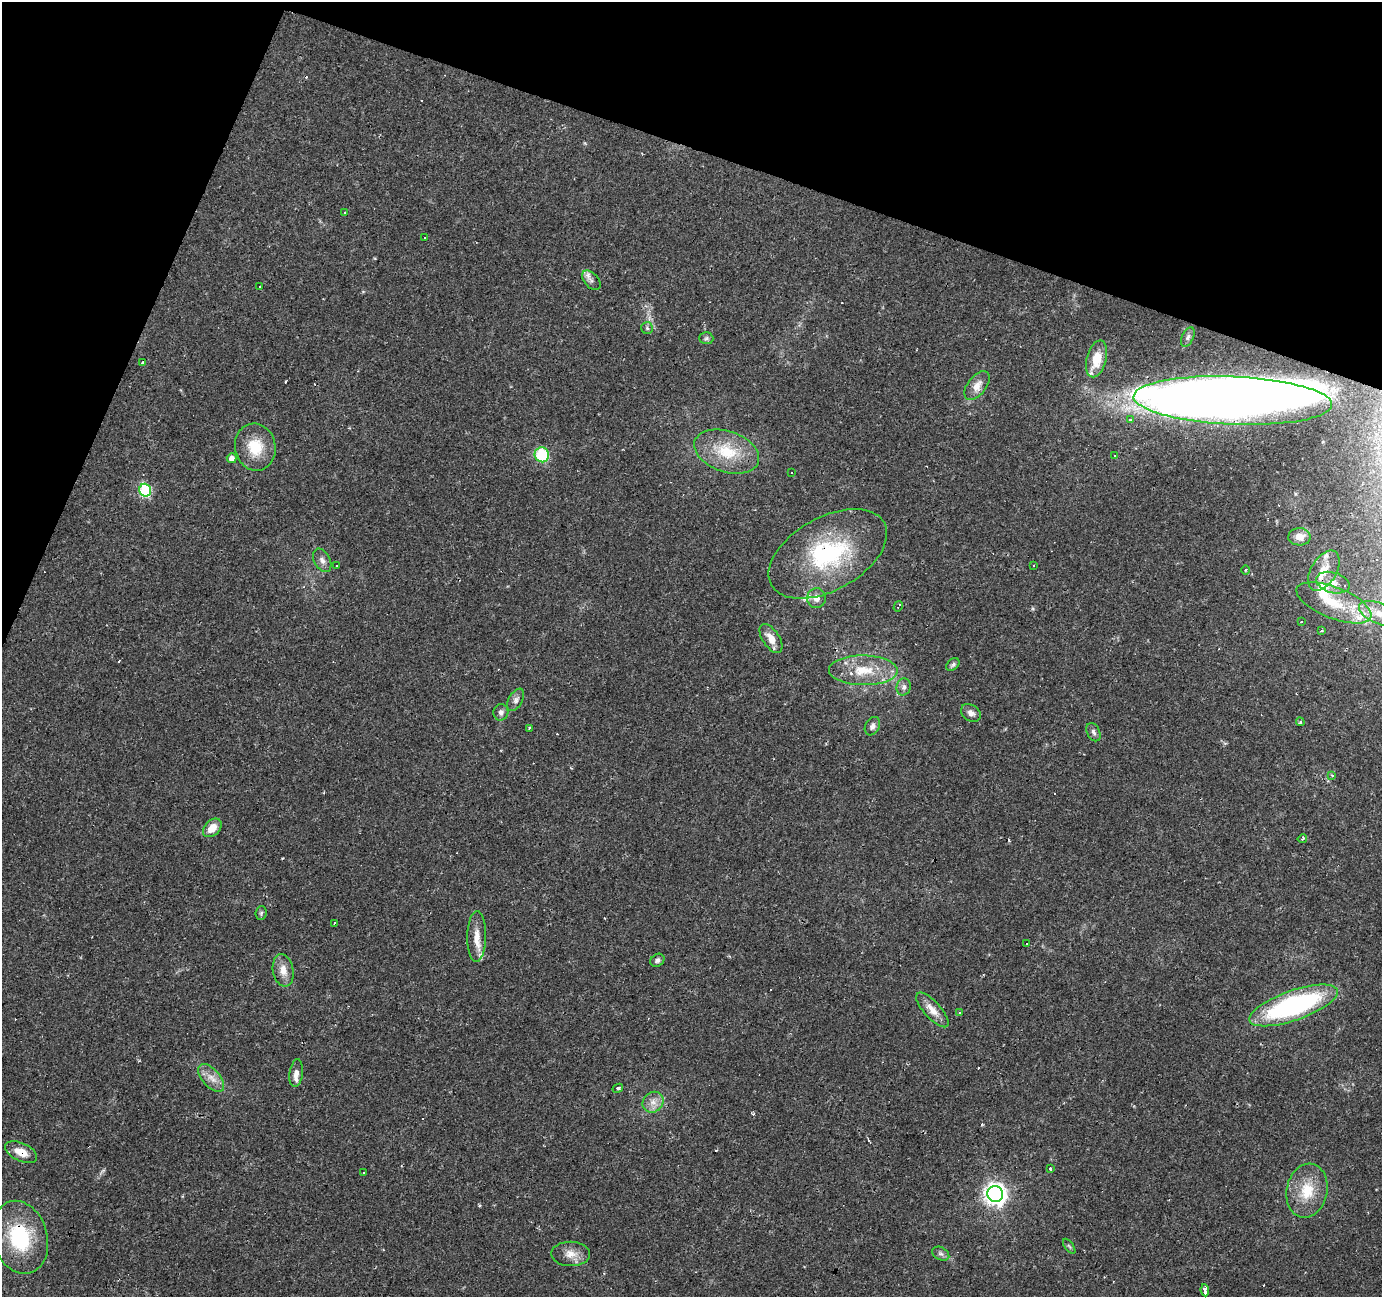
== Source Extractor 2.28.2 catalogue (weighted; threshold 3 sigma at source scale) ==
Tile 2 of 4 x 4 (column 2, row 1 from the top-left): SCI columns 1381-2760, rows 4093-5387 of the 5523 x 5658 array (HDU 1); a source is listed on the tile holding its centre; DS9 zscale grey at full resolution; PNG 1384 x 1299 px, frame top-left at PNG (2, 2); each listed source drawn as its Kron ellipse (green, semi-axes under 4 px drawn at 4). Shown black and unused: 17% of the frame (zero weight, under 2 of 3 exposures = <1% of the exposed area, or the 3 px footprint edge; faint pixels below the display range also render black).
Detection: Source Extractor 2.28.2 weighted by HDU 2 'WHT'; one run over the whole footprint, this tile lists its part. Background 0.0346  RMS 0.0034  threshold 0.0152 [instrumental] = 3 sigma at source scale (4.5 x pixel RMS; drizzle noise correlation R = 1.50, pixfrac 1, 0.0396/0.0396 arcsec/px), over >= 5 px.
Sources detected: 106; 5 inside a brighter object's white glare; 24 cosmic-ray / hot-pixel residue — neither listed nor drawn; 7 inside a brighter listed object's ellipse — not listed separately; the other 70 listed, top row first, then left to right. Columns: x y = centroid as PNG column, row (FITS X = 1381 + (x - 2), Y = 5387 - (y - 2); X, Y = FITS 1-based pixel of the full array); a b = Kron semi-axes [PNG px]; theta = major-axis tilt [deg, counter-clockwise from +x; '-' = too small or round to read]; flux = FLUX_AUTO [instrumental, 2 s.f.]
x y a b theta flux
345 213 3 3 - 0.37
425 238 3 2 - 0.4
591 280 11 7 -49 1.6
260 287 3 3 - 2
647 328 6 5 - 0.7
1188 337 10 5 65 1
706 338 7 6 - 0.66
1097 359 19 10 75 8
143 363 3 3 - 1.3
977 386 17 9 52 3.3
1233 400 99 24 -2 310
1130 419 3 3 - 2.5
255 447 24 20 -78 10
727 452 33 20 -19 14
542 455 7 7 - 17
1115 455 3 3 - 1.9
232 458 5 5 - 2.1
792 473 3 3 - 1
145 490 6 5 - 31
1299 537 11 8 -2 3.2
828 554 64 36 29 41
322 560 13 8 -61 1.9
1034 565 3 2 - 0.71
336 566 3 3 - 5.7
1246 570 5 3 - 0.32
1324 571 22 12 59 5.9
1333 583 17 10 -16 3.8
816 598 10 9 - 2.5
1334 603 40 15 -21 13
898 606 5 3 - 0.96
1380 614 22 10 -22 6.5
1301 622 3 3 - 0.59
1322 631 4 3 - 0.42
771 639 16 8 -57 3.8
953 664 7 5 40 0.8
863 670 34 15 -1 11
904 687 8 7 - 1.3
515 700 12 6 62 1.4
501 712 8 7 - 1.3
971 713 11 8 -34 1.7
1300 722 4 4 - 0.54
872 726 10 7 60 1.3
529 728 3 3 - 0.45
1093 732 10 6 -64 1.1
1332 775 4 3 - 0.52
212 828 11 7 44 4
1302 839 5 3 - 0.68
261 913 7 5 84 0.64
334 923 3 2 - 0.69
477 936 25 9 89 4.4
1027 943 2 2 - 0.33
657 960 7 6 - 1.1
283 970 16 10 -80 3.8
1293 1005 46 15 19 63
932 1010 22 8 -48 4
959 1013 3 2 - 0.43
296 1073 14 6 82 2.4
211 1078 17 8 -48 3.3
618 1088 5 4 - 0.74
653 1102 11 9 43 2.8
21 1152 17 9 -25 4.7
1050 1168 3 3 - 0.55
363 1172 3 3 - 1.1
1307 1191 27 20 78 11
995 1194 8 7 - 220
20 1237 37 27 -74 24
1069 1246 9 4 -54 0.53
571 1254 19 12 -2 4
941 1254 9 6 -29 1
1205 1290 6 4 -83 3
Overlapping masked pixels (flux is a lower limit): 4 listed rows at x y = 828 554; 1293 1005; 21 1152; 20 1237
Isophote crosses this tile's border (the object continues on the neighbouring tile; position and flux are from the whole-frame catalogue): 1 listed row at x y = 1380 614